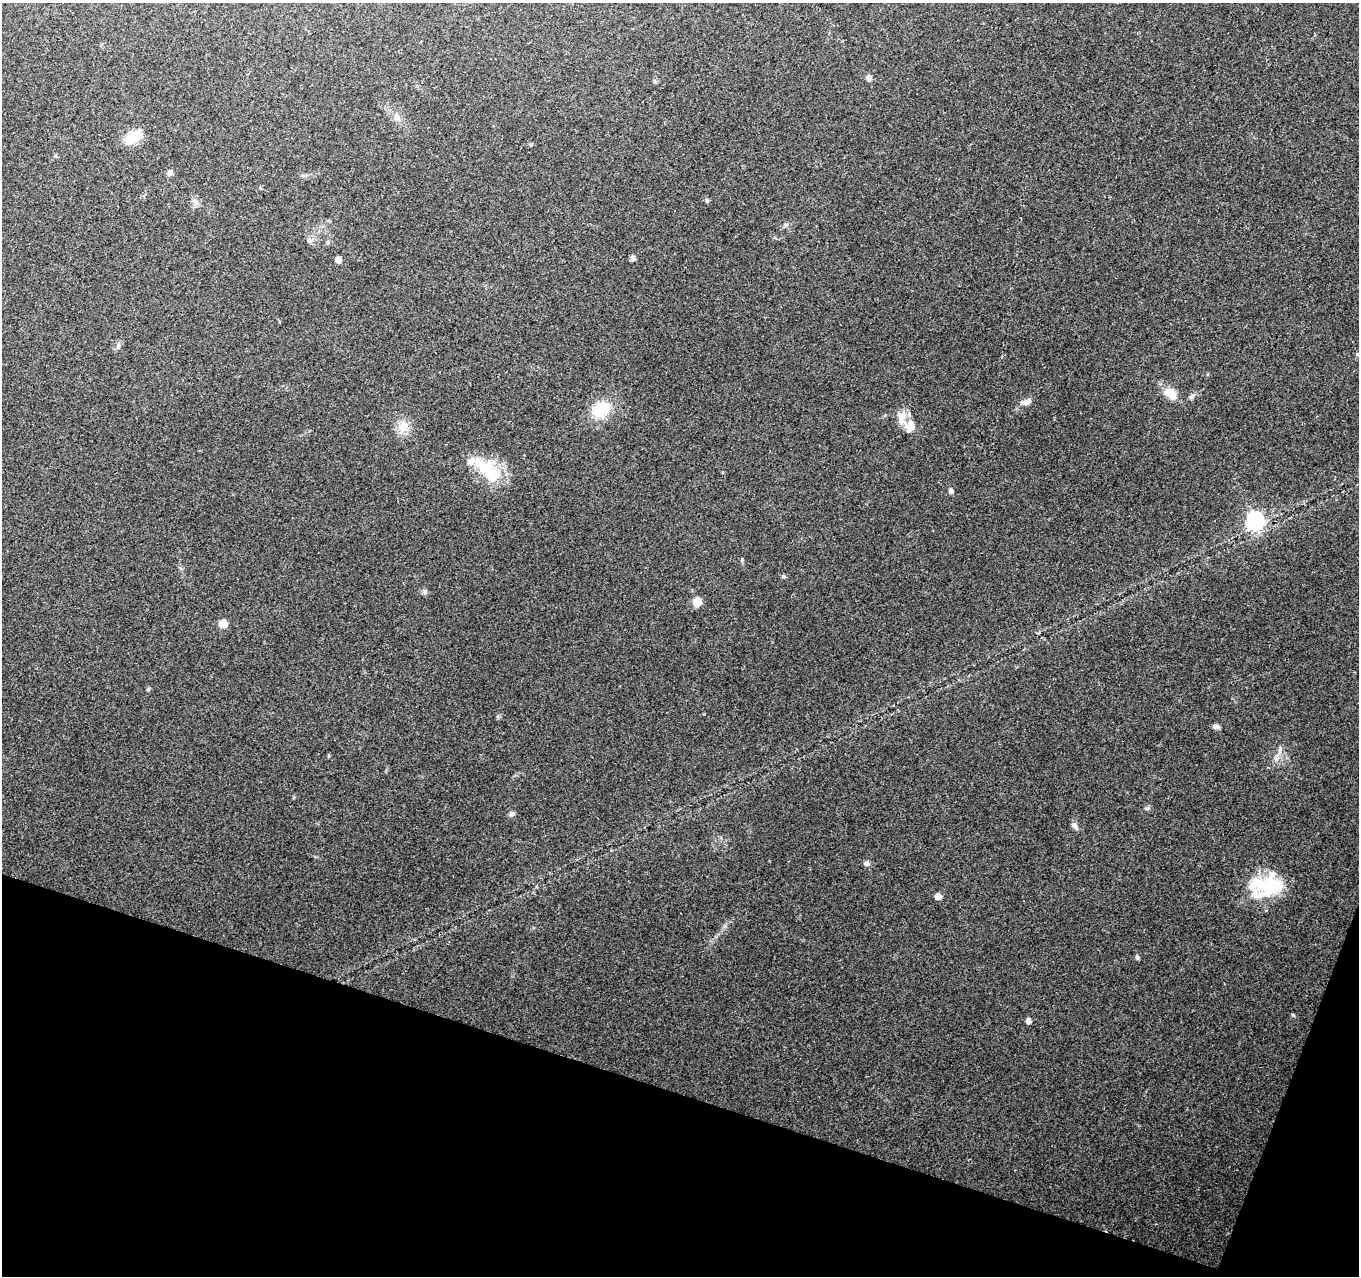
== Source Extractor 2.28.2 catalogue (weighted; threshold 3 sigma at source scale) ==
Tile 15 of 4 x 4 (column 3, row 4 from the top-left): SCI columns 2716-4072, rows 213-1486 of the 5436 x 5585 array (HDU 1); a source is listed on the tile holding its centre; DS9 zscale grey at full resolution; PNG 1361 x 1278 px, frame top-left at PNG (2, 3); no overlay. Shown black and unused: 16% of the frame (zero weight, under 2 of 3 exposures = <1% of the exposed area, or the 3 px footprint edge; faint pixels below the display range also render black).
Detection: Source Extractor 2.28.2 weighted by HDU 2 'WHT'; one run over the whole footprint, this tile lists its part. Background 0.198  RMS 0.0088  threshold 0.0398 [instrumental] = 3 sigma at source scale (4.5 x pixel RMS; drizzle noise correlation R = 1.50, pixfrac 1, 0.0396/0.0396 arcsec/px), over >= 5 px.
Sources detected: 40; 2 inside a brighter object's white glare — not listed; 3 inside a brighter listed object's ellipse — not listed separately; the other 35 listed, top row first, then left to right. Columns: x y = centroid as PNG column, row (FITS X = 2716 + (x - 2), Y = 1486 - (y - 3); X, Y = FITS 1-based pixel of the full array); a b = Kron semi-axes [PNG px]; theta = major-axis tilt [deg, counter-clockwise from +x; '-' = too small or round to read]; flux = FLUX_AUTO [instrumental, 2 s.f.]
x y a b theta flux
869 78 8 7 - 3.1
397 117 14 7 -46 5.4
133 137 20 10 32 22
170 173 7 6 - 2.2
707 200 7 5 -70 1.4
196 202 9 3 -58 2.3
309 240 6 4 -1 1.7
633 258 5 4 - 3.9
338 260 5 5 - 6.7
118 345 8 4 81 1.9
1357 354 6 4 -90 1.1
1170 393 15 10 -37 14
1026 402 14 7 22 5.1
601 410 18 14 49 30
900 415 17 12 -20 9.8
404 427 18 10 57 10
910 427 15 10 68 10
487 470 37 14 -26 33
951 491 6 6 - 2.2
1255 521 8 7 - 280
783 576 5 5 - 1.2
425 591 7 6 - 2.1
697 602 6 5 - 27
223 624 5 5 - 23
148 689 6 4 45 1
1216 727 8 5 -9 3.1
1147 808 6 5 - 1.6
512 814 6 6 - 3
1075 825 12 6 -56 2.9
866 863 7 6 - 3
1271 885 33 27 0 45
938 896 5 5 - 7.1
1137 957 6 5 - 1.7
1293 1015 6 3 -44 0.94
1028 1021 5 5 - 3.7
Unlisted compact peaks at least as high as the median listed source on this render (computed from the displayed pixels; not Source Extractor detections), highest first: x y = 725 926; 1191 397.